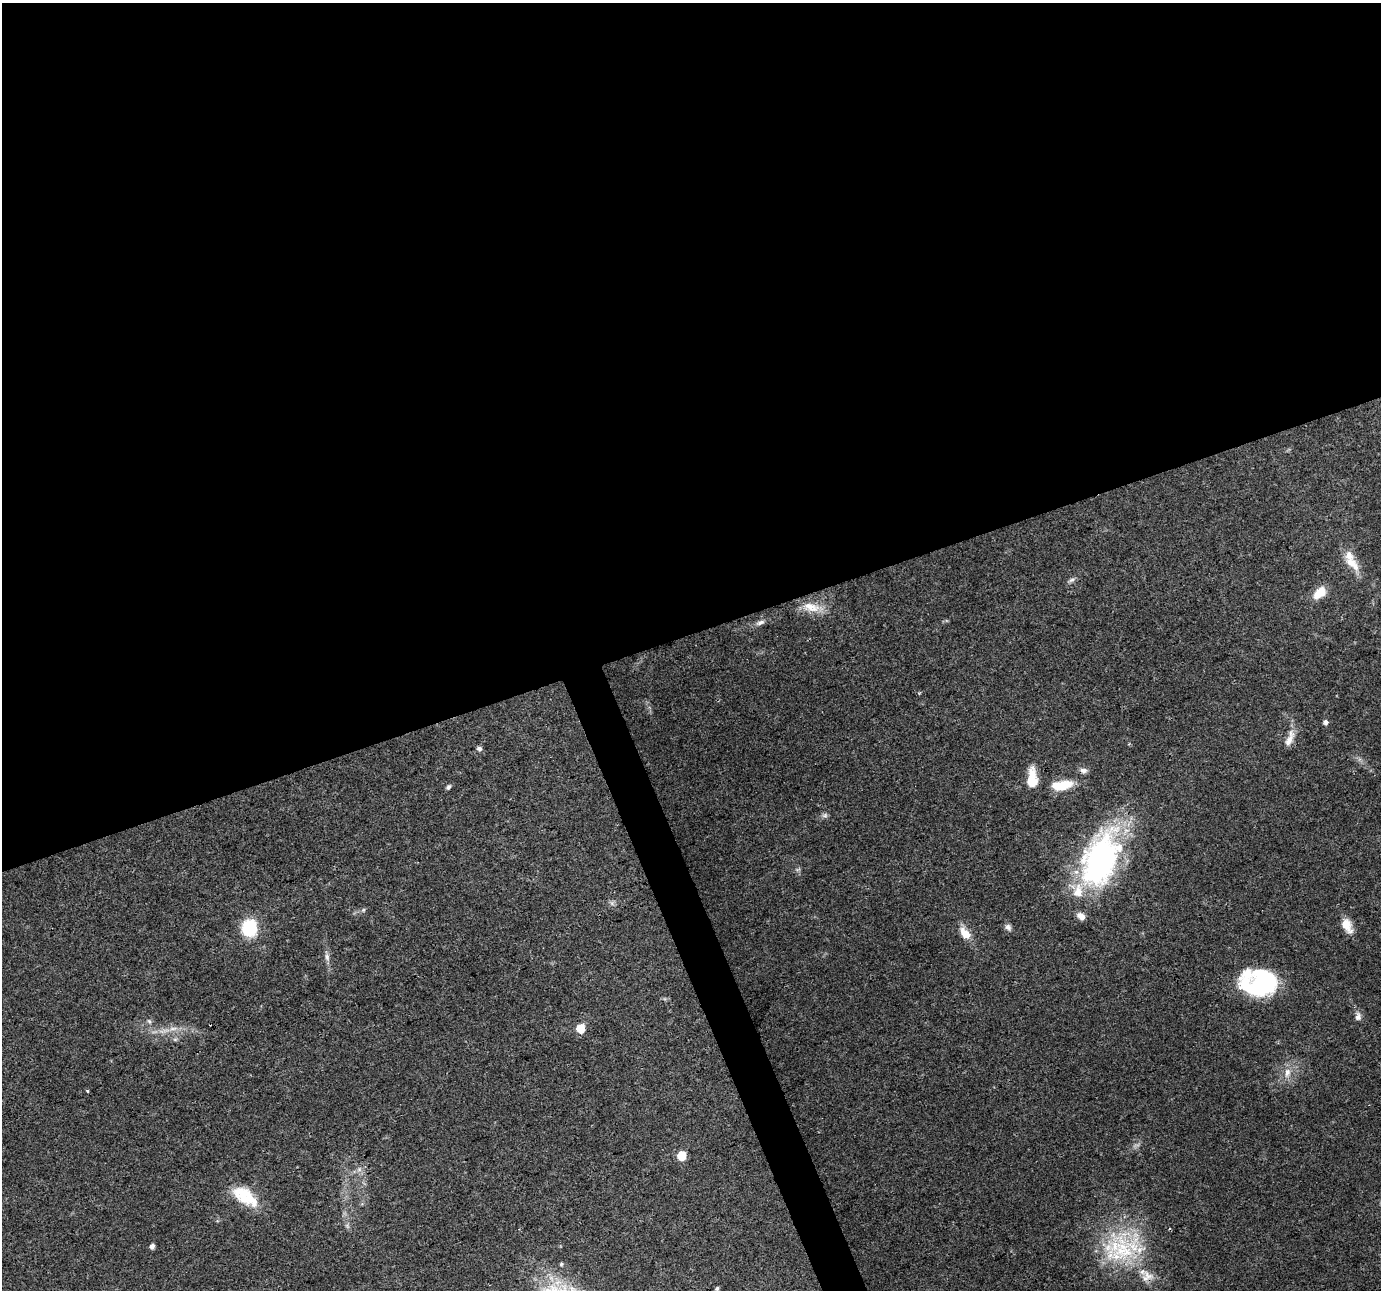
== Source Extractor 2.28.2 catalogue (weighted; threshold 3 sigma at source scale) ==
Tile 2 of 4 x 4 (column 2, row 1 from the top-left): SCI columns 1379-2757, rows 3940-5227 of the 5516 x 5358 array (HDU 1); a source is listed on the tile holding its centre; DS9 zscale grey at full resolution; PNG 1383 x 1292 px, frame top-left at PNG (2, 3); no overlay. Shown black and unused: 51% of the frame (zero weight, under 3 of 4 exposures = <1% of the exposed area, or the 3 px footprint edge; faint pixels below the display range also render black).
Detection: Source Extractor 2.28.2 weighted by HDU 2 'WHT'; one run over the whole footprint, this tile lists its part. Background 0.102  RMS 0.0055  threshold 0.025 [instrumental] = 3 sigma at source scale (4.5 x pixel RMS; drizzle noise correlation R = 1.50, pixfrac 1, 0.0396/0.0396 arcsec/px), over >= 5 px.
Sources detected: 42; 3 inside a brighter object's white glare — not listed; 5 inside a brighter listed object's ellipse — not listed separately; the other 34 listed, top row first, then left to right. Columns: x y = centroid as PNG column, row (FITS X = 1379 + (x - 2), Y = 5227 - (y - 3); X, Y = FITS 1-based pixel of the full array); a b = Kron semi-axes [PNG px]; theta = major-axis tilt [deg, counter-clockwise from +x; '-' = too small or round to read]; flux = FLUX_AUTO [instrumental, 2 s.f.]
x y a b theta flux
1352 563 27 11 -45 8.9
1071 580 10 5 25 1.6
1320 593 16 10 43 9.3
812 607 26 11 -16 9.9
760 622 14 6 22 2.5
1325 722 6 6 - 1.6
1290 738 26 8 68 5.5
479 749 7 6 - 1.4
1083 770 10 7 -7 2.3
1032 778 24 10 90 11
1063 785 22 11 19 13
448 787 6 5 - 1.2
825 815 8 5 30 1.4
1101 859 64 36 69 140
363 910 6 4 88 0.74
1347 925 15 9 -65 8.6
1008 927 9 7 -55 2.1
249 928 14 12 87 31
965 933 18 10 -50 7
327 957 10 6 -75 2.2
1263 984 35 23 -22 55
1358 1017 11 8 85 2.5
149 1021 7 5 -59 1.2
173 1029 13 5 0 3.3
580 1029 6 5 - 16
1287 1073 15 8 77 4.9
88 1091 3 2 - 0.94
681 1156 6 5 - 15
359 1169 7 6 - 1.8
247 1198 35 17 -20 17
152 1246 5 4 - 2.2
1121 1249 53 44 -22 60
561 1264 4 4 - 0.77
717 1288 6 4 28 0.85